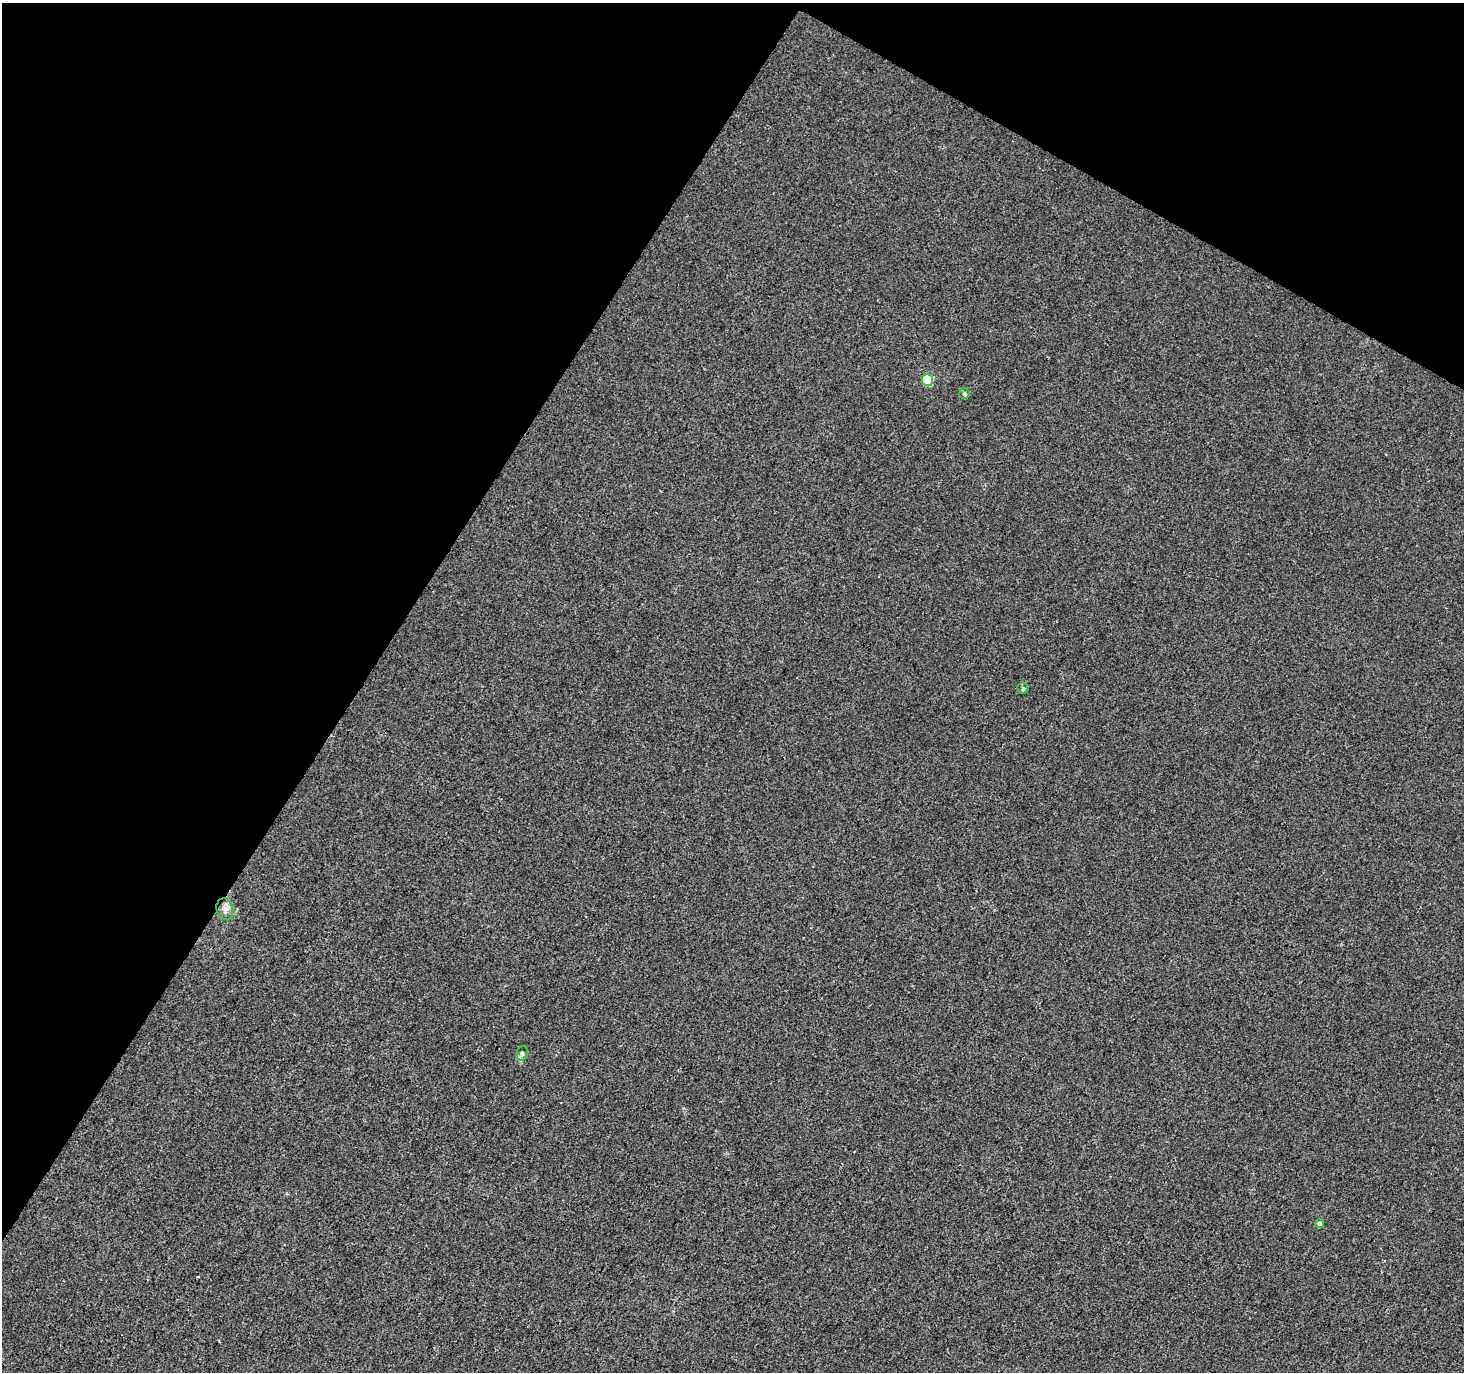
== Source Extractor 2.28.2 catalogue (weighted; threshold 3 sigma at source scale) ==
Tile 2 of 4 x 4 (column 2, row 1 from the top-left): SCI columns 1471-2932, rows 4369-5738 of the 5856 x 5932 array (HDU 1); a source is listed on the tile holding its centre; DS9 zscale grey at full resolution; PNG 1466 x 1374 px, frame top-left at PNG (2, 3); each listed source drawn as its Kron ellipse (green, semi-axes under 4 px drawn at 4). Shown black and unused: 31% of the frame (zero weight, under 3 of 4 exposures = <1% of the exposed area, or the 3 px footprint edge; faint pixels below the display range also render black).
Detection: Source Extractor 2.28.2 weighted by HDU 2 'WHT'; one run over the whole footprint, this tile lists its part. Background 0.0017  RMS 0.003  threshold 0.0137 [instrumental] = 3 sigma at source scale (4.5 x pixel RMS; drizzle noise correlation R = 1.50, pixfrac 1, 0.0396/0.0396 arcsec/px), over >= 5 px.
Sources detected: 7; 1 cosmic-ray / hot-pixel residue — neither listed nor drawn; the other 6 listed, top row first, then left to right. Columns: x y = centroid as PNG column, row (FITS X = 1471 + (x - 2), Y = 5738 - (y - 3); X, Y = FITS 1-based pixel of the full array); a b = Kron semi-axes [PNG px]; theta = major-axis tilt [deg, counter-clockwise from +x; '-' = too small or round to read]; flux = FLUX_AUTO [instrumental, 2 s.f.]
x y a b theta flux
927 380 6 5 - 19
965 394 5 5 - 0.59
1023 688 6 5 - 0.48
225 909 11 8 -75 1.7
522 1053 7 5 72 0.74
1320 1224 4 4 - 1.2